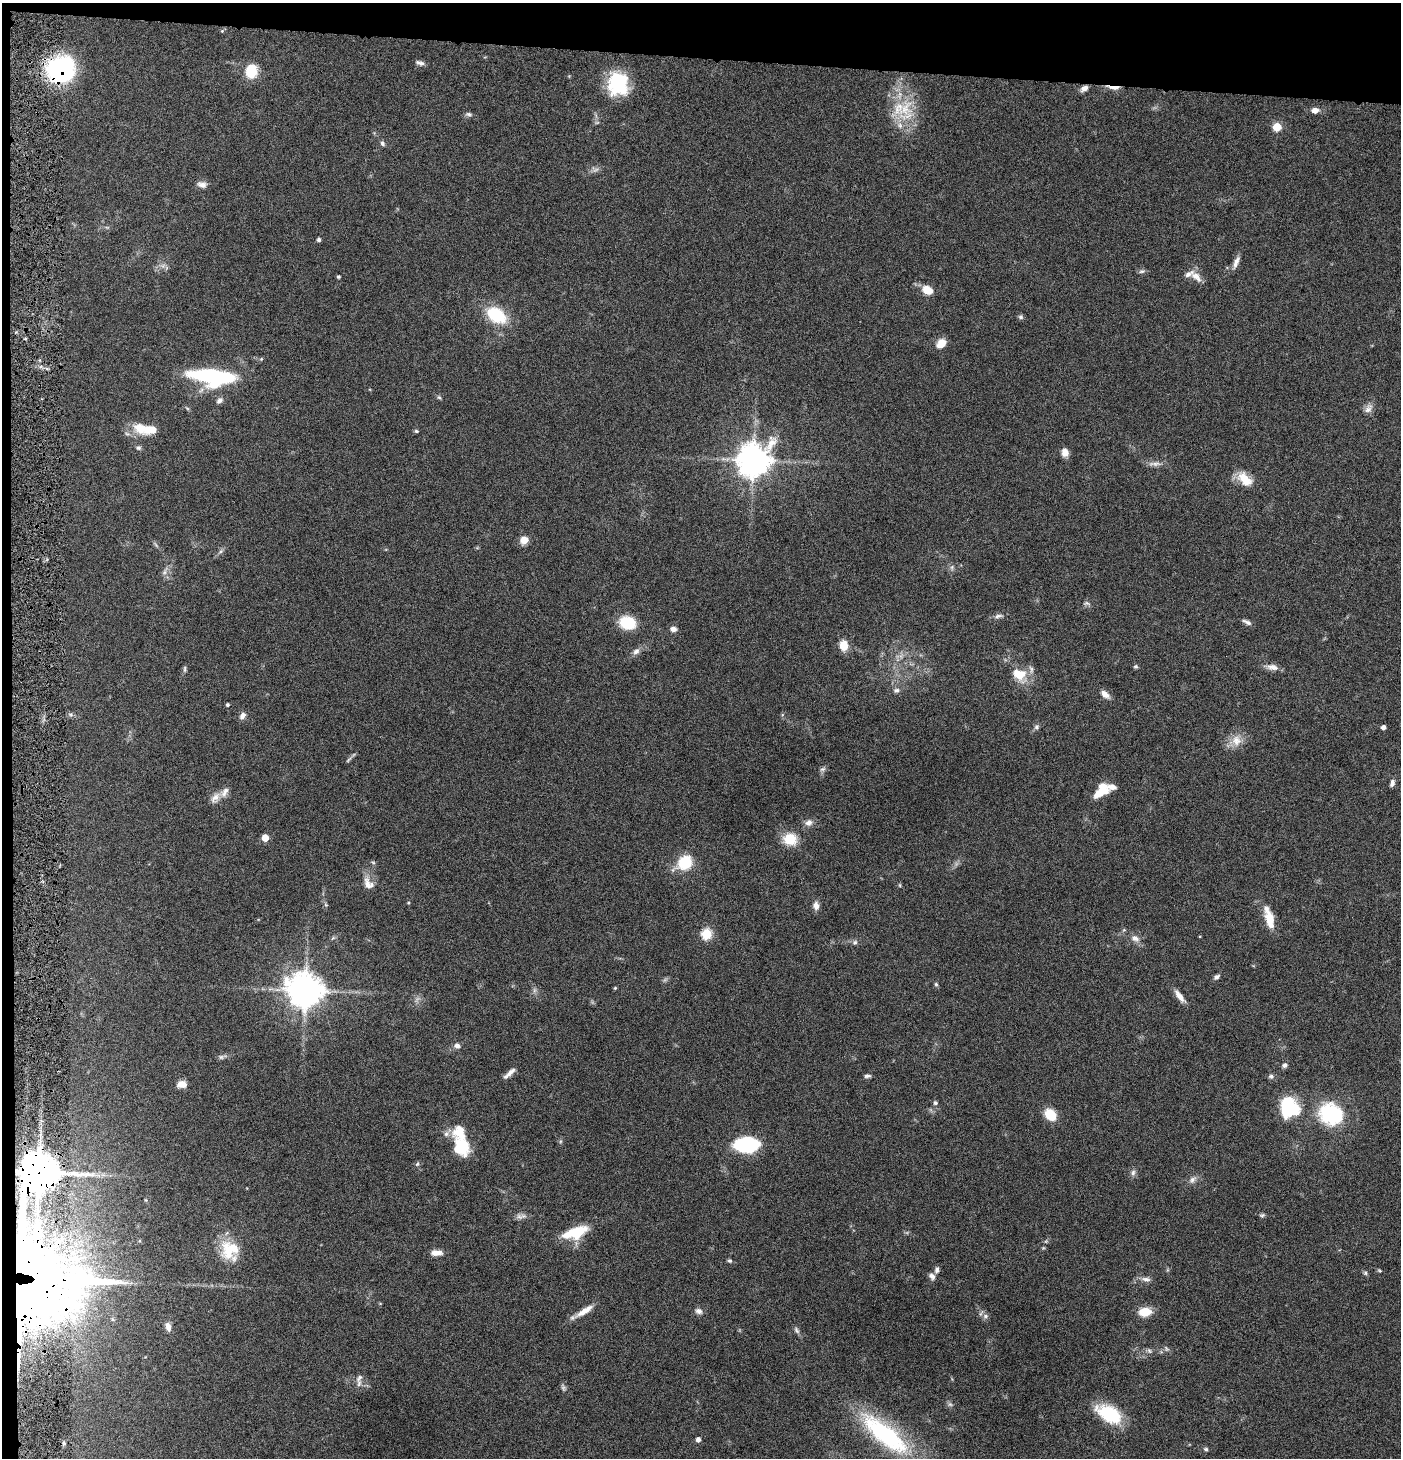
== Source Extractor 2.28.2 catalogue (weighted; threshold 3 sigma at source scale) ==
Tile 1 of 3 x 3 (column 1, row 1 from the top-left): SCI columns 147-1545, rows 2914-4369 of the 4442 x 4371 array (HDU 1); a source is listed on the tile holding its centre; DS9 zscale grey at full resolution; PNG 1403 x 1460 px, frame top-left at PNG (2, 3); no overlay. Shown black and unused: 5% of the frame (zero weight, under 4 of 8 exposures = <1% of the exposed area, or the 3 px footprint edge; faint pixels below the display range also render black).
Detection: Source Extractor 2.28.2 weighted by HDU 2 'WHT'; one run over the whole footprint, this tile lists its part. Background 0.0678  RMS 0.0042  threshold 0.0172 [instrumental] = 3 sigma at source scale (4.09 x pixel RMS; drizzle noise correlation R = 1.36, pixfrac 0.8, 0.05/0.05 arcsec/px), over >= 5 px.
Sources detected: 151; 7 too faint to see at this stretch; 3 inside a brighter object's white glare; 1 long thin detection or spike segment (spike, bleed or trail) — not listed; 11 inside a brighter listed object's ellipse — not listed separately; the other 129 listed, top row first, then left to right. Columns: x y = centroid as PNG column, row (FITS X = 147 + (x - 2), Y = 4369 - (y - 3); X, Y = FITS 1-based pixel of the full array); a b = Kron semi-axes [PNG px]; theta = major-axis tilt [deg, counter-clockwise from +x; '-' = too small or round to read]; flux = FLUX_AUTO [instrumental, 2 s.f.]
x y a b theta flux
222 31 5 5 - 0.46
420 63 11 5 -15 1.4
60 69 27 22 27 56
251 71 13 10 90 13
618 82 30 23 -79 23
1114 87 15 4 -4 2.8
1084 88 9 6 28 1.9
905 109 30 19 58 15
1315 110 8 6 6 2.4
468 114 9 5 -11 0.94
1277 127 5 5 - 13
382 143 8 5 -59 0.92
202 184 12 8 -9 2.1
319 240 4 4 - 1
1236 262 18 6 67 2.3
1142 271 9 5 10 0.93
1196 276 19 9 -48 3.6
338 277 4 4 - 0.53
927 290 12 9 -28 5
496 315 16 11 -33 23
1021 317 6 6 - 0.86
25 339 4 3 - 0.48
941 343 12 9 40 3.9
261 359 5 4 - 0.5
211 376 45 15 -6 45
439 397 6 5 - 0.62
220 400 9 7 39 1.4
1368 409 15 9 53 2.3
141 428 19 13 -29 7.5
416 431 6 5 - 0.55
138 448 6 6 - 0.81
1065 452 10 8 -81 2.6
753 460 10 9 - 730
1156 464 15 7 0 2.2
1245 479 21 12 -44 7.1
524 540 8 7 - 4.5
221 551 6 5 - 0.81
952 567 7 5 80 0.9
164 572 12 5 60 1.5
1087 603 9 5 -10 0.95
998 616 13 6 11 1.5
1247 622 12 5 -25 1.4
627 623 14 10 -12 17
673 629 8 6 -7 1.6
844 645 12 9 -87 4.7
636 651 10 7 48 1.8
1135 666 5 5 - 0.7
1272 667 15 7 -8 2.8
185 669 10 4 90 0.74
1019 674 19 15 -29 8.5
896 690 8 6 14 1.2
1105 694 12 7 -38 2.6
227 705 4 4 - 0.77
71 714 7 6 - 0.89
242 716 9 6 57 1.8
1036 727 7 6 - 0.94
1383 727 4 4 - 1.6
1236 740 16 14 88 5
348 760 10 4 41 0.77
822 769 9 5 26 0.97
1392 783 9 5 71 1.4
1101 791 19 10 44 9.3
215 798 16 9 56 2.9
809 822 10 9 - 2.1
265 838 5 5 - 6.2
790 839 15 13 -3 9
685 862 12 10 46 17
368 884 18 11 -57 4
900 885 6 4 72 0.4
408 903 4 4 - 0.39
326 905 6 4 -44 0.56
816 906 9 7 -85 2.3
1270 919 19 8 -77 7.8
706 934 6 5 - 29
333 938 7 4 37 0.65
1135 938 13 8 -27 2.5
855 942 7 6 - 1
1217 977 8 5 37 1.1
936 984 6 5 - 0.62
615 988 4 3 - 0.42
305 990 11 11 - 740
534 990 7 4 89 0.88
1180 996 18 6 -54 3
457 1046 7 7 - 1.6
1284 1065 7 6 - 1.1
509 1073 18 5 42 2.2
867 1076 8 4 0 0.96
1271 1076 8 6 -10 0.99
182 1084 10 7 1 3.3
935 1103 6 6 - 0.87
1289 1109 21 15 9 21
1050 1114 11 8 -46 10
1331 1114 29 25 -23 28
446 1134 8 7 - 1.5
746 1145 25 15 0 26
464 1146 18 11 -80 11
417 1164 6 5 - 0.69
39 1173 24 13 71 1100
1133 1173 9 6 88 1.3
1192 1180 11 8 38 1.8
146 1200 6 3 -71 0.38
1262 1215 7 5 1 0.7
521 1216 17 7 4 1.8
575 1232 30 13 19 13
1043 1248 6 3 17 0.4
230 1249 25 22 33 12
436 1253 13 6 1 2.9
730 1261 6 5 - 0.67
937 1270 9 6 79 1.2
1379 1271 6 4 -33 0.49
1365 1273 6 5 - 0.68
932 1276 9 7 -57 1.6
1146 1279 13 6 -8 1.8
22 1288 83 39 6 880
584 1311 27 7 32 4.6
699 1311 9 7 -21 1.7
1145 1312 10 8 6 8.7
985 1316 8 6 15 1.1
74 1318 19 15 -89 9.1
168 1327 12 7 -74 2.1
796 1330 11 5 -54 1.1
1167 1349 8 5 -72 0.75
1149 1351 7 6 - 0.93
359 1378 12 6 53 1.4
950 1404 7 6 - 0.91
1110 1414 28 15 -30 21
885 1434 65 21 -40 51
698 1440 4 4 - 1.8
1206 1449 6 5 - 0.75
Overlapping masked pixels (flux is a lower limit): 4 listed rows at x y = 60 69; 1114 87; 39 1173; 22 1288